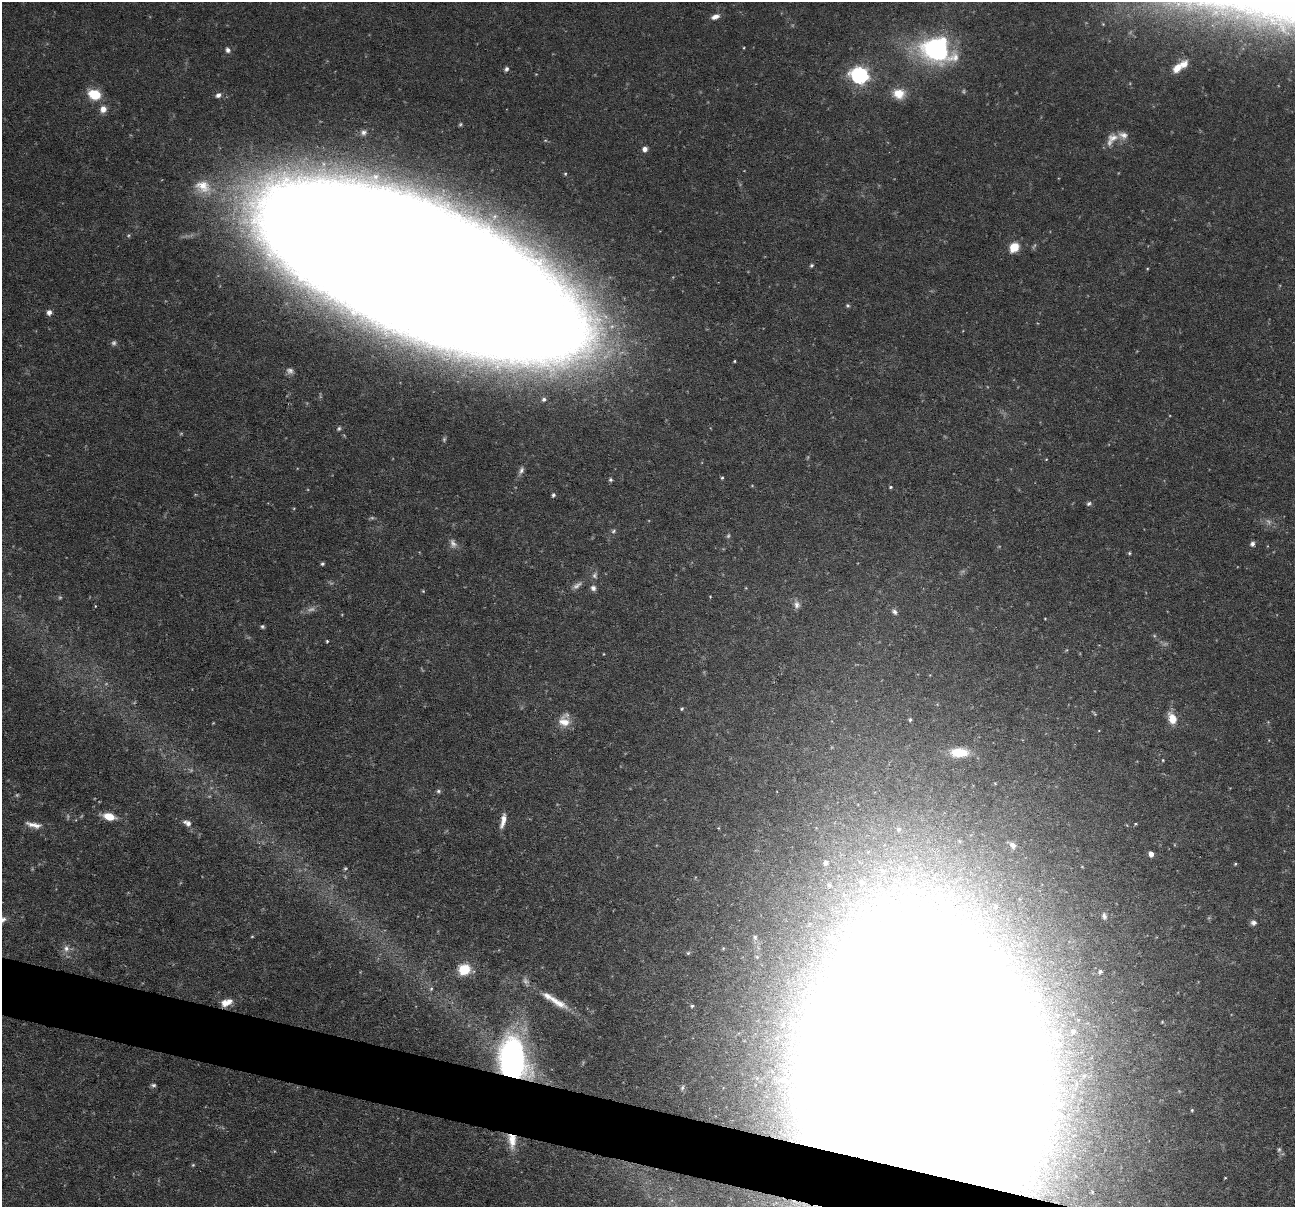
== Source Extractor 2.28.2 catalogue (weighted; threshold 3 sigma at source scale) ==
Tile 6 of 4 x 4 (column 2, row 2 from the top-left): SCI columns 1294-2586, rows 2656-3860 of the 5173 x 5188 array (HDU 1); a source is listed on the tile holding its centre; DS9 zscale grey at full resolution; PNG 1297 x 1209 px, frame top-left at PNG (2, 2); no overlay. Shown black and unused: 3% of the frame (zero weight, under 3 of 6 exposures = <1% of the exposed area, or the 3 px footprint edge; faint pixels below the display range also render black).
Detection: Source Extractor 2.28.2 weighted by HDU 2 'WHT'; one run over the whole footprint, this tile lists its part. Background 0.0644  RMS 0.0042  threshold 0.0171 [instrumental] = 3 sigma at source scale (4.09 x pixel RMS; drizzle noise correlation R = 1.36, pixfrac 0.8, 0.05/0.05 arcsec/px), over >= 5 px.
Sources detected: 114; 18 too faint to see at this stretch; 5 inside a brighter object's white glare — not listed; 6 inside a brighter listed object's ellipse — not listed separately; the other 85 listed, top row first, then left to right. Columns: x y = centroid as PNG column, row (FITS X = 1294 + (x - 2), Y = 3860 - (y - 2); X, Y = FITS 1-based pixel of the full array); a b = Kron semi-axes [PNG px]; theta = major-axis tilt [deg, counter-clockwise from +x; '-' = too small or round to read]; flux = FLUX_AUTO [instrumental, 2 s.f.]
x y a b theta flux
715 17 11 6 21 2.3
936 49 26 20 -15 81
228 50 7 6 - 1.3
1177 68 14 9 50 4.3
506 69 6 5 - 0.94
859 75 8 7 - 140
899 94 14 13 - 6.7
95 95 11 8 -17 13
218 95 8 6 30 1.5
103 109 8 8 - 3
460 124 5 4 - 0.55
363 132 6 6 - 1.2
1113 138 16 12 17 4
645 149 6 6 - 1.8
565 174 4 4 - 0.46
1014 247 10 8 51 7.5
811 265 5 5 - 0.62
429 275 264 81 -22 4700
848 305 5 5 - 0.64
49 312 6 6 - 1.7
734 361 3 2 - 0.37
290 371 10 8 -9 2
544 399 5 4 - 0.87
339 428 6 5 - 0.71
521 470 11 6 67 1.6
722 478 4 4 - 0.55
610 480 5 5 - 0.71
890 487 4 4 - 0.53
553 495 5 4 - 0.78
1089 503 7 5 43 0.83
613 531 8 5 41 0.86
1252 544 6 5 - 1.2
1129 553 5 4 - 0.52
322 564 5 4 - 0.66
593 588 7 7 - 1.5
423 591 5 3 - 0.38
797 605 11 8 -78 1.9
894 612 9 6 -54 1.3
1045 619 3 2 - 0.28
262 627 5 5 - 0.69
327 641 3 3 - 0.5
682 709 5 4 - 0.52
1094 713 7 3 -51 0.49
1172 718 11 8 -67 6.5
910 719 5 4 - 0.56
564 722 16 14 -33 5.4
959 752 19 9 -1 11
1163 760 4 3 - 0.36
438 791 6 6 - 0.86
109 816 14 7 -15 6.6
503 821 17 5 77 3.4
187 823 12 7 -30 2.2
36 825 14 8 -4 2.8
718 828 5 3 - 0.34
899 829 7 7 - 1.1
1013 845 10 7 -46 1.9
1151 854 5 4 - 2.6
826 863 9 7 61 1.8
1235 864 4 4 - 0.43
345 869 5 4 - 0.53
862 882 11 10 - 4.2
829 885 7 6 - 1.4
1104 916 9 6 -73 1.3
2 920 11 7 25 2.1
1254 922 7 6 - 1.5
252 936 5 3 - 0.36
755 937 5 5 - 0.76
66 948 9 8 - 2.4
688 953 5 5 - 0.58
464 969 13 11 24 9.8
1100 972 4 4 - 0.88
431 989 6 5 - 0.7
557 1002 32 9 -31 7
225 1003 10 9 - 3.3
692 1006 4 4 - 0.61
1073 1031 6 5 - 0.99
513 1059 38 25 -77 120
1084 1076 9 7 55 1.8
923 1079 123 88 -78 15000
153 1085 7 5 2 0.84
682 1088 8 5 73 1
1192 1110 4 4 - 0.49
512 1141 20 10 -85 6.4
193 1165 5 4 - 0.47
1225 1178 4 2 - 0.32
Overlapping masked pixels (flux is a lower limit): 4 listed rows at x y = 225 1003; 513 1059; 923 1079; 512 1141
Isophote crosses this tile's border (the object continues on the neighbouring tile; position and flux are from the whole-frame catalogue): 3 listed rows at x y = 429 275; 2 920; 923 1079